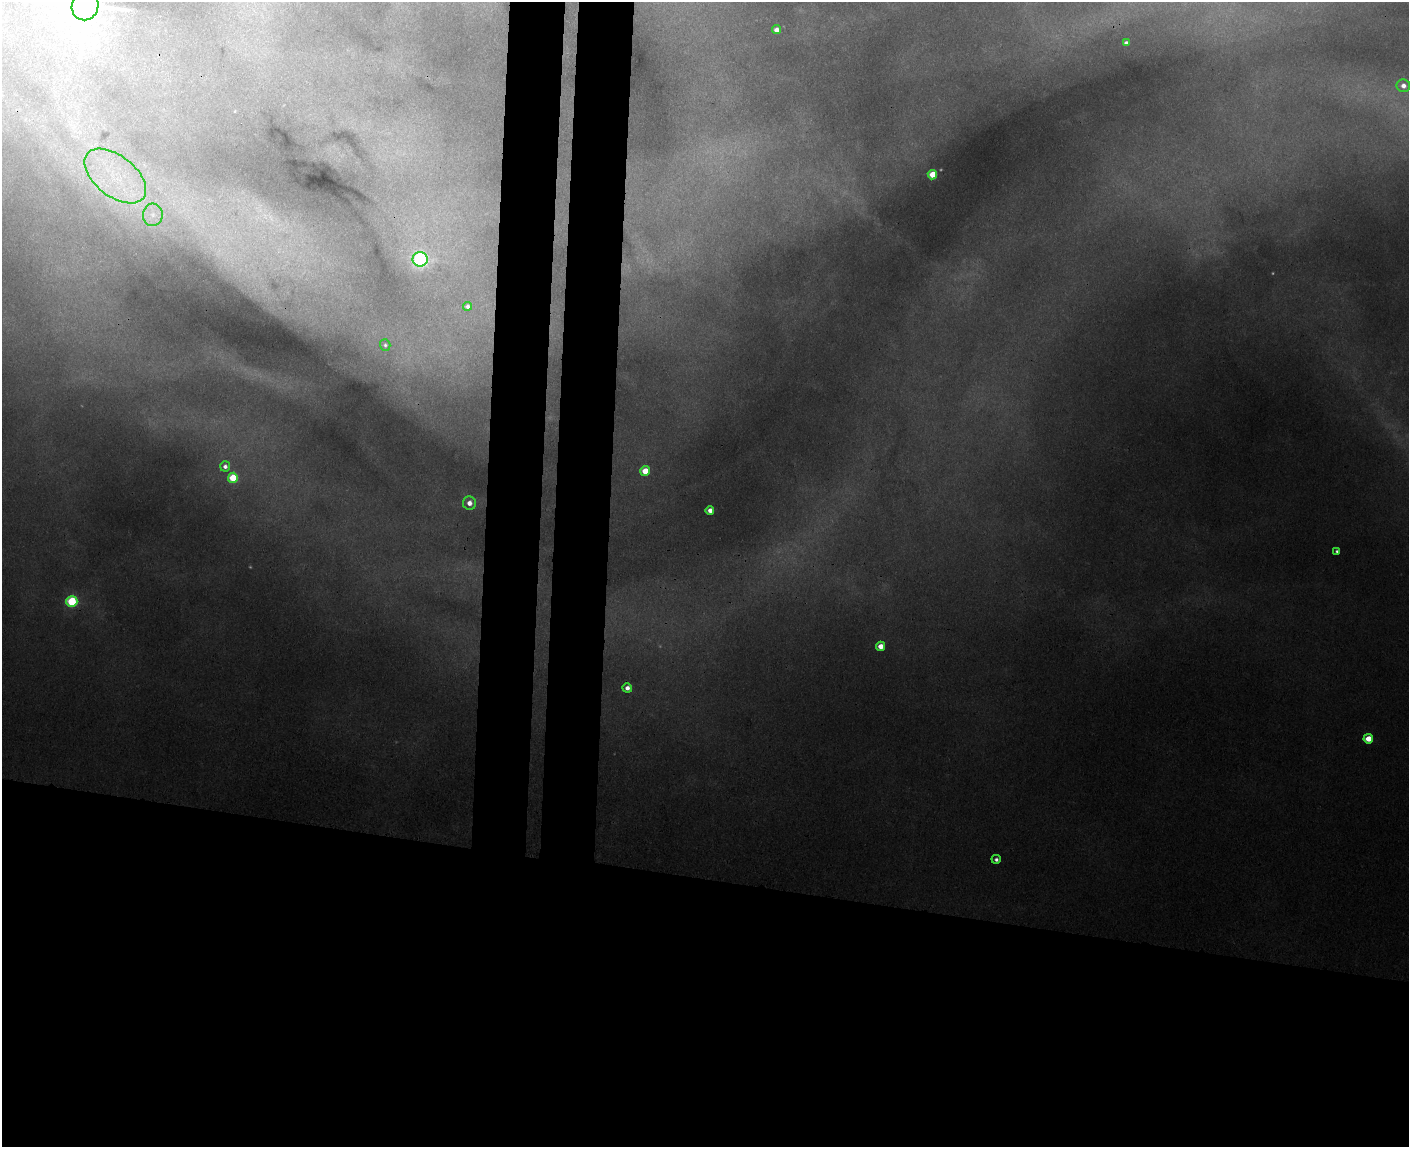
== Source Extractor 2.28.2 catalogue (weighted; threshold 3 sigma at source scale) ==
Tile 11 of 3 x 4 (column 2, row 4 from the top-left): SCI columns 1692-3098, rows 15-1159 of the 4679 x 4608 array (HDU 1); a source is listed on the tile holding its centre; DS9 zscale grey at full resolution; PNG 1411 x 1149 px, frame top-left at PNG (2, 2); each listed source drawn as its Kron ellipse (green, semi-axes under 4 px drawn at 4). Shown black and unused: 29% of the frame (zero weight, under 3 of 4 exposures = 6% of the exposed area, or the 3 px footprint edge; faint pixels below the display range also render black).
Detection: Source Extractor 2.28.2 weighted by HDU 2 'WHT'; one run over the whole footprint, this tile lists its part. Background 0.124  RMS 0.0089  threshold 0.0402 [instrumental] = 3 sigma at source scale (4.5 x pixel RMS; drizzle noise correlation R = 1.50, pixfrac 1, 0.05/0.05 arcsec/px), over >= 5 px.
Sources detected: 28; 6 too faint to see at this stretch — neither listed nor drawn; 1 inside a brighter listed object's ellipse — not listed separately; the other 21 listed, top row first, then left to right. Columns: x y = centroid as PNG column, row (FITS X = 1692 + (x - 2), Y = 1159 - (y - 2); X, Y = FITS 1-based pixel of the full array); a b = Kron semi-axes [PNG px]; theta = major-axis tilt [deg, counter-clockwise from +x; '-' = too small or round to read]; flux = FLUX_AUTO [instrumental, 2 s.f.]
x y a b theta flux
85 6 14 13 - 2700
776 30 4 4 - 6.5
1126 43 4 4 - 3.6
1403 86 6 6 - 8.4
932 175 5 5 - 26
115 176 36 20 -38 65
153 215 11 10 - 9.1
420 259 7 7 - 280
468 306 4 4 - 3.1
385 345 6 5 - 1.8
225 466 5 5 - 4.1
645 471 5 5 - 22
233 478 5 5 - 44
469 503 7 6 - 7.9
710 510 4 4 - 7.1
1337 551 4 3 - 2
72 602 5 5 - 82
880 646 4 4 - 12
627 688 4 4 - 5.8
1368 739 5 4 - 19
996 859 4 4 - 3.3
Isophote crosses this tile's border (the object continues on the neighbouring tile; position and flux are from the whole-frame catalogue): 1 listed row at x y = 85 6